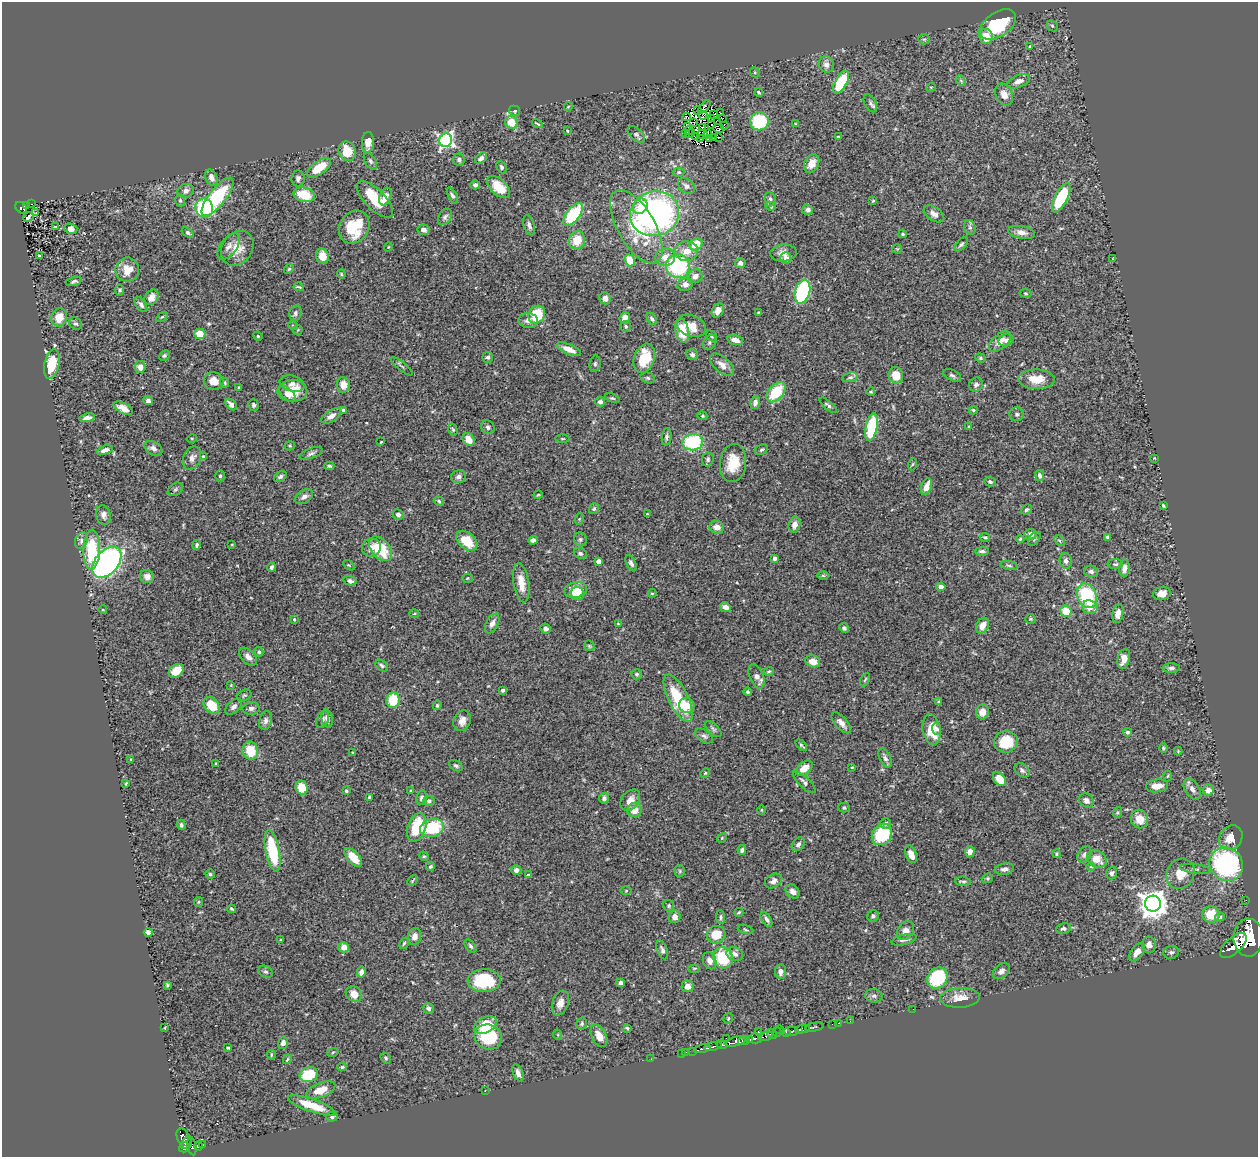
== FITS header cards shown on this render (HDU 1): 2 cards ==
NAXIS1  =                 1256
NAXIS2  =                 1155

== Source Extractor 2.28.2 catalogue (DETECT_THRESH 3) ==
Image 1256 x 1155 px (HDU 1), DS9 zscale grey, 1 PNG px = 1 image px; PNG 1260 x 1159 px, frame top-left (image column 1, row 1155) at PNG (2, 2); each listed source drawn as its Kron ellipse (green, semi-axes under 4 px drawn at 4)
Background 0.474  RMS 0.024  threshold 0.0722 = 3 sigma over >= 5 px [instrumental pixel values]
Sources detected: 488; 3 with non-positive FLUX_AUTO (blend fragments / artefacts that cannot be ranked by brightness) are neither listed nor drawn; the other 485 listed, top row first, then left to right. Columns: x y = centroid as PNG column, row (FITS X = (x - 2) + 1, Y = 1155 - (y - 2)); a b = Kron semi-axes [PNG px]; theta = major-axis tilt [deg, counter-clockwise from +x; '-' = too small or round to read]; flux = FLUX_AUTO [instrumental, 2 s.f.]
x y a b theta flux
998 24 20 12 34 92
1052 26 6 5 - 2.3
986 36 7 6 - 21
924 39 5 5 - 2.2
1030 46 4 3 - 2
826 65 8 7 - 9.5
755 72 5 4 - 2
961 81 6 4 -46 2.4
1019 81 12 6 21 11
841 82 12 6 61 96
931 87 5 3 - 1.4
759 92 4 3 - 2.3
1004 94 11 8 -62 12
870 103 10 5 -63 4.7
568 107 4 3 - 1.2
704 107 8 2 48 2.8
698 110 3 2 - 1.9
514 111 5 5 - 2.7
720 112 3 2 - 1.6
713 114 3 2 - 2.5
703 115 4 2 - 3.3
687 117 4 3 - 0.82
722 118 2 2 - 0.56
712 119 3 2 - 0.48
718 121 2 2 - 1.9
759 121 9 9 - 83
511 122 6 6 - 28
694 122 2 2 - 0.5
537 124 5 2 - 1.8
712 124 3 2 - 1.9
795 124 4 4 - 1.5
724 125 4 2 - 1.8
688 126 4 3 - 0.25
702 127 4 3 - 2.4
719 129 5 2 - 1.1
688 130 3 2 - 0.37
567 131 3 2 - 1.5
636 134 10 6 -42 4.6
685 134 3 2 - 2.2
690 134 5 2 - 0.51
703 134 6 4 -24 0.087
708 134 3 2 - 0.016
696 137 2 2 - 1.2
713 137 3 2 - 1.2
718 137 2 2 - 2.1
838 137 3 3 - 2.1
701 139 2 2 - 0.47
709 139 4 2 - 0.26
446 140 7 6 - 440
368 142 10 6 87 13
347 151 10 8 -68 40
481 158 7 4 38 5.2
459 160 6 5 - 4.7
370 161 9 5 -58 3.8
812 164 10 7 63 18
502 167 6 4 -61 2.9
319 168 14 6 35 41
679 172 6 4 -1 2.3
211 178 8 5 -67 9.6
298 178 8 6 86 6
475 185 5 4 - 4.5
686 186 9 6 -35 6.7
499 187 14 8 -43 35
186 191 8 6 25 7.2
304 195 11 7 -14 43
452 196 9 4 -62 4.2
217 197 23 8 52 130
385 197 9 5 69 11
1061 198 16 6 63 98
375 199 23 10 -45 55
770 199 7 5 -83 3.9
180 200 6 5 - 3.1
873 201 3 3 - 1.4
32 204 3 2 - 6.9
27 205 4 3 - 23
640 206 8 6 56 16
770 206 5 3 - 2.6
21 208 7 5 -40 65
204 208 9 8 - 130
808 210 5 5 - 6
36 213 3 2 - 2.3
655 214 25 22 15 510
934 214 11 6 -34 7.7
573 215 13 6 52 88
28 217 6 3 41 1.9
445 217 9 6 55 4.9
529 225 10 5 -73 5.4
55 226 3 2 - 1.1
354 227 17 14 58 64
636 227 41 18 -60 110
970 227 7 5 -69 4
71 229 6 5 - 11
424 230 6 5 - 5.4
1021 232 13 6 -9 10
188 233 7 4 -33 3.8
903 234 4 4 - 2.6
577 240 9 8 - 27
696 244 7 5 32 32
961 244 8 4 47 3.5
228 247 15 8 53 9.9
388 247 4 3 - 1.1
237 248 18 15 53 27
897 249 5 5 - 1.8
686 251 11 10 - 19
783 253 13 8 6 12
40 256 4 3 - 1.7
322 256 8 6 -70 19
665 257 10 8 5 17
786 258 6 5 - 9.7
1113 258 3 2 - 1.1
630 260 6 5 - 34
740 263 5 5 - 6.3
678 266 12 12 - 150
289 269 5 4 - 2
127 270 12 11 - 23
341 274 4 4 - 1.7
695 276 7 6 - 10
74 281 8 4 16 3.5
685 284 8 6 13 8.9
299 287 5 2 - 2
120 290 5 4 - 3
802 292 12 7 74 170
1025 293 6 4 -8 2
151 297 8 6 56 12
605 298 6 5 - 8.1
141 305 8 5 -54 4.8
718 311 7 5 57 12
295 313 8 6 77 3.9
758 313 4 2 - 1.4
537 315 9 8 - 54
59 317 9 8 - 23
162 317 6 3 35 1.9
625 318 6 5 - 11
652 319 6 4 -57 3.5
528 321 9 7 -4 8.6
76 324 7 5 -36 3.9
293 325 5 3 - 1.3
626 326 5 5 - 2.8
691 326 15 10 -21 24
298 330 5 4 - 1.7
682 330 12 6 -77 34
200 334 5 5 - 23
258 336 5 4 - 1.9
711 336 6 4 -42 2.5
735 340 8 5 -16 11
1006 340 8 6 25 6.6
1000 341 13 7 41 15
710 342 8 6 55 3.9
569 349 13 5 -23 14
164 355 6 4 45 2.8
692 355 6 5 - 4.4
488 357 5 5 - 3.3
644 358 15 10 71 50
980 358 5 4 - 2.2
52 364 15 7 79 55
595 364 8 5 81 3.1
722 365 14 7 -42 11
402 366 13 2 -38 2.5
140 367 6 5 - 11
896 375 8 7 - 27
952 375 9 5 -24 3.8
850 377 8 5 10 3.5
648 378 7 5 -16 3.1
1036 379 18 9 -1 29
214 381 10 9 - 16
224 383 5 4 - 2.2
292 384 13 8 -15 9
343 385 7 6 - 15
976 385 7 6 - 6.5
239 388 3 3 - 4.4
292 391 15 11 0 31
776 392 12 7 48 55
871 392 4 3 - 2.1
287 394 10 5 -44 9.6
612 398 8 4 -17 2.3
148 401 5 4 - 6
600 402 5 4 - 5.8
755 402 6 5 - 6.7
231 404 7 4 -47 9.7
253 405 6 5 - 4
828 405 10 4 -39 3.5
123 408 10 5 -28 11
343 410 4 3 - 3.1
973 410 4 4 - 2.4
1017 414 7 7 - 4.2
331 416 11 5 33 9.7
702 416 5 4 - 2
87 418 8 4 10 7.8
488 427 7 6 - 4.8
871 427 14 5 79 110
969 427 4 3 - 1.8
453 430 6 4 -73 2.4
667 437 9 5 84 3.6
192 438 5 3 - 1.3
468 439 7 5 -56 20
562 439 7 3 0 1.7
381 442 3 2 - 1.5
693 442 10 8 5 100
290 446 5 4 - 1.9
153 448 10 6 -32 7.1
105 450 8 4 19 8.4
761 450 7 5 29 2.8
311 453 12 5 21 4.4
203 457 3 3 - 2.3
192 458 12 8 66 8.6
1154 458 3 2 - 1.1
708 459 7 5 84 3.3
733 463 19 13 82 38
913 464 6 4 69 1.8
329 466 5 3 - 2.6
1040 475 5 4 - 4.6
220 476 5 4 - 2.7
280 477 7 4 32 3.7
459 477 7 6 - 5.7
990 482 6 4 -22 3.3
926 487 8 5 70 17
175 489 8 6 35 3.3
538 495 4 3 - 1.3
304 497 10 6 33 6.6
439 501 5 4 - 2.4
1163 505 4 3 - 2.2
594 509 6 4 55 2.5
1026 510 5 4 - 3
647 514 4 3 - 1
103 515 10 7 -79 8.3
398 515 6 5 - 5.5
579 519 6 3 71 1.8
795 525 8 6 78 13
717 527 7 6 - 11
1031 534 6 5 - 8.7
985 537 5 4 - 2.4
1107 537 3 3 - 2.1
580 539 7 6 - 3.4
1020 539 4 4 - 1.9
1034 539 8 5 49 3.1
81 540 8 6 71 5.1
533 540 5 4 - 6.5
467 541 12 8 -43 35
1059 541 6 4 -46 2.4
232 544 4 2 - 1.1
197 545 5 3 - 2.8
371 547 9 9 - 11
380 549 14 9 -49 59
92 550 20 8 89 77
982 551 6 4 1 4.4
580 553 7 5 -22 3.5
774 558 4 3 - 7.1
598 561 4 4 - 13
1066 561 8 6 -79 5.2
107 562 18 11 50 470
631 563 9 4 -63 4.1
1115 564 8 5 0 3
349 565 6 3 -36 1.9
1009 566 9 3 -11 3
271 567 4 4 - 3.7
1124 568 8 5 86 9.2
1091 571 7 5 -13 4.8
823 575 6 4 -1 2
147 577 7 6 - 9.9
468 578 5 4 - 1.8
350 581 6 4 -17 5.3
521 583 20 7 -80 21
941 587 4 4 - 8
576 590 11 7 14 33
652 593 4 4 - 1.5
578 594 7 6 - 14
1162 594 9 6 13 11
1087 596 13 9 -66 120
725 607 6 4 -28 8.7
1090 607 8 7 - 13
103 610 4 3 - 1.2
1066 611 6 5 - 34
414 613 5 3 - 1.7
1118 613 9 5 79 11
294 619 3 3 - 1.8
1031 619 5 4 - 2.1
492 624 10 6 62 8
618 624 4 3 - 1.4
983 626 8 6 60 17
844 628 5 4 - 3.6
545 629 5 5 - 6.5
589 646 6 4 -46 2
259 652 4 4 - 2.7
248 657 11 6 -45 8.8
1124 659 10 6 76 15
813 661 7 6 - 15
382 666 7 5 -36 3.2
1171 668 8 5 1 4.3
176 671 8 6 36 26
769 671 5 3 - 2.1
637 674 5 5 - 2.9
756 676 13 7 -68 11
865 680 7 3 62 1.9
231 685 4 3 - 1.3
503 690 4 3 - 3.9
748 692 4 4 - 3
244 695 7 5 30 2.8
678 698 26 10 -63 84
393 700 8 6 82 46
939 702 3 3 - 2.2
212 705 9 7 -54 36
437 705 5 4 - 2
687 705 8 7 - 18
234 707 10 6 42 6.3
251 708 8 6 10 5.4
982 712 7 6 - 10
327 718 9 5 -78 7.6
323 720 9 6 65 4.5
266 721 9 6 78 6.6
462 721 11 8 68 12
841 723 13 6 -49 8.9
713 729 10 5 -46 3.8
937 729 6 4 -69 4.1
931 730 15 9 -80 31
1127 732 4 4 - 2.4
704 736 10 6 -33 5.2
1006 742 12 10 11 45
801 745 7 3 -43 2.4
1163 748 4 4 - 1.8
250 751 9 7 -74 38
1178 751 4 4 - 1.3
353 753 4 3 - 1.7
885 758 10 5 -64 5.2
131 759 3 3 - 1.2
216 764 3 2 - 1.7
456 766 7 5 -31 3.4
852 767 3 3 - 1.5
804 768 10 6 38 19
1022 770 8 6 -41 4.5
705 773 5 4 - 1.7
1167 776 5 3 - 1.7
999 779 8 5 -49 24
804 782 15 5 -44 6.1
126 783 4 2 - 1.5
1157 786 11 6 7 16
302 787 7 6 - 30
1192 789 12 7 -57 8.4
1208 790 5 5 - 12
346 791 4 3 - 2.3
411 791 4 3 - 1.7
369 797 4 3 - 2.8
422 798 7 5 80 5.1
604 798 5 5 - 3.7
630 800 12 8 51 12
429 801 6 5 - 3.9
1086 801 8 6 -42 7.3
844 808 5 5 - 2.8
634 810 7 7 - 17
761 810 5 3 - 1.4
1117 812 6 3 70 2
1140 819 9 8 - 21
885 823 5 5 - 3.9
181 825 5 4 - 3.8
417 827 15 9 70 64
432 828 12 9 15 84
882 834 11 9 52 85
722 838 5 4 - 1.7
1231 838 13 11 53 23
798 844 7 5 53 4.9
742 850 5 4 - 4.1
273 851 21 7 -79 98
970 852 5 4 - 11
911 854 9 5 -68 14
1056 854 4 4 - 2.3
1084 854 9 6 57 4.7
424 856 5 4 - 2.1
353 857 11 6 -49 20
1097 859 10 8 -31 21
1226 864 17 16 - 250
430 867 4 4 - 2.3
1091 867 5 3 - 1.5
1004 869 10 5 9 5.9
1195 869 15 4 -7 4.9
516 870 5 5 - 6.1
680 871 5 5 - 2.5
1111 873 6 5 - 4.5
210 874 4 4 - 2.5
1181 874 16 13 62 25
528 875 4 3 - 1.5
987 878 6 4 21 2.2
412 881 6 3 46 1.7
774 881 9 6 28 7
963 881 8 5 -5 3.5
626 891 6 4 0 1.8
793 891 8 6 -43 7.3
1246 900 2 2 - 7.1
198 902 5 4 - 1.9
1153 904 8 8 - 2100
669 906 6 5 - 2.6
231 909 4 3 - 2.2
739 912 4 2 - 1.7
1211 915 8 8 - 36
873 916 6 5 - 3.7
674 917 6 6 - 7.3
721 917 7 4 -86 3
1220 917 5 4 - 2.6
766 919 8 4 -58 5
745 929 8 3 -18 2.1
1064 929 7 5 10 4.4
905 931 10 7 57 11
148 932 4 4 - 7.1
716 935 9 8 - 30
415 936 8 6 77 11
1248 938 19 14 88 5600
281 939 4 2 - 1.3
904 940 13 5 14 6.4
404 943 6 4 62 2.1
1149 945 8 7 - 9.7
1233 945 16 8 43 2000
470 946 7 4 -52 3.4
344 947 5 5 - 13
662 950 10 5 -70 4.9
1137 952 11 6 53 13
1171 952 8 6 12 4.7
735 954 9 6 -25 7.6
723 958 11 9 -67 68
710 961 9 6 -67 9
694 968 6 3 0 1.6
781 971 7 5 84 8.6
1001 971 10 6 41 6.6
266 972 7 6 - 3.7
361 972 5 4 - 7.3
937 978 11 9 50 120
484 981 16 11 1 85
621 983 4 4 - 6.8
167 985 3 3 - 2.2
688 986 6 6 - 12
354 994 9 7 -41 14
874 996 9 6 -9 5.2
960 998 20 9 3 20
560 1003 13 8 70 12
428 1008 5 5 - 5.6
913 1009 2 2 - 23
728 1018 6 4 71 2
850 1021 2 2 - 6.8
838 1023 2 2 - 5.2
582 1024 6 5 - 3.1
832 1024 2 2 - 8.6
485 1025 12 8 26 43
814 1027 9 3 12 53
165 1028 3 2 - 1.1
627 1028 4 3 - 2.3
801 1029 6 4 17 580
806 1029 4 3 - 180
780 1030 5 3 - 110
758 1031 3 2 - 53
791 1031 7 4 0 400
777 1032 5 3 - 120
786 1033 3 3 - 130
772 1034 5 4 - 160
558 1035 5 3 - 1.5
599 1036 12 7 -62 16
765 1036 8 3 16 240
488 1037 14 12 -26 100
726 1038 2 2 - 24
755 1038 7 5 -2 240
749 1039 4 3 - 92
736 1041 10 4 16 1100
744 1041 5 3 - 110
283 1043 6 5 - 7
722 1045 5 3 - 210
713 1046 9 3 15 550
228 1048 4 3 - 1.9
702 1049 8 3 13 160
693 1051 2 2 - 3
333 1052 6 3 19 1.8
686 1052 2 2 - 4.2
681 1053 2 2 - 2.7
271 1055 5 3 - 1.8
386 1058 6 4 -52 2.5
287 1059 5 3 - 1.6
651 1059 2 2 - 5
342 1067 5 3 - 2.5
518 1073 9 5 -68 8.2
309 1075 9 7 20 59
321 1090 15 7 21 24
485 1091 2 2 - 0.89
312 1105 25 6 -19 37
332 1117 6 4 5 3.3
184 1139 11 6 -63 280
186 1143 7 4 60 210
203 1144 4 2 - 6.5
192 1146 9 3 -78 61
198 1146 5 4 - 85
184 1147 5 4 - 230
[3 non-positive-flux detections neither listed nor drawn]